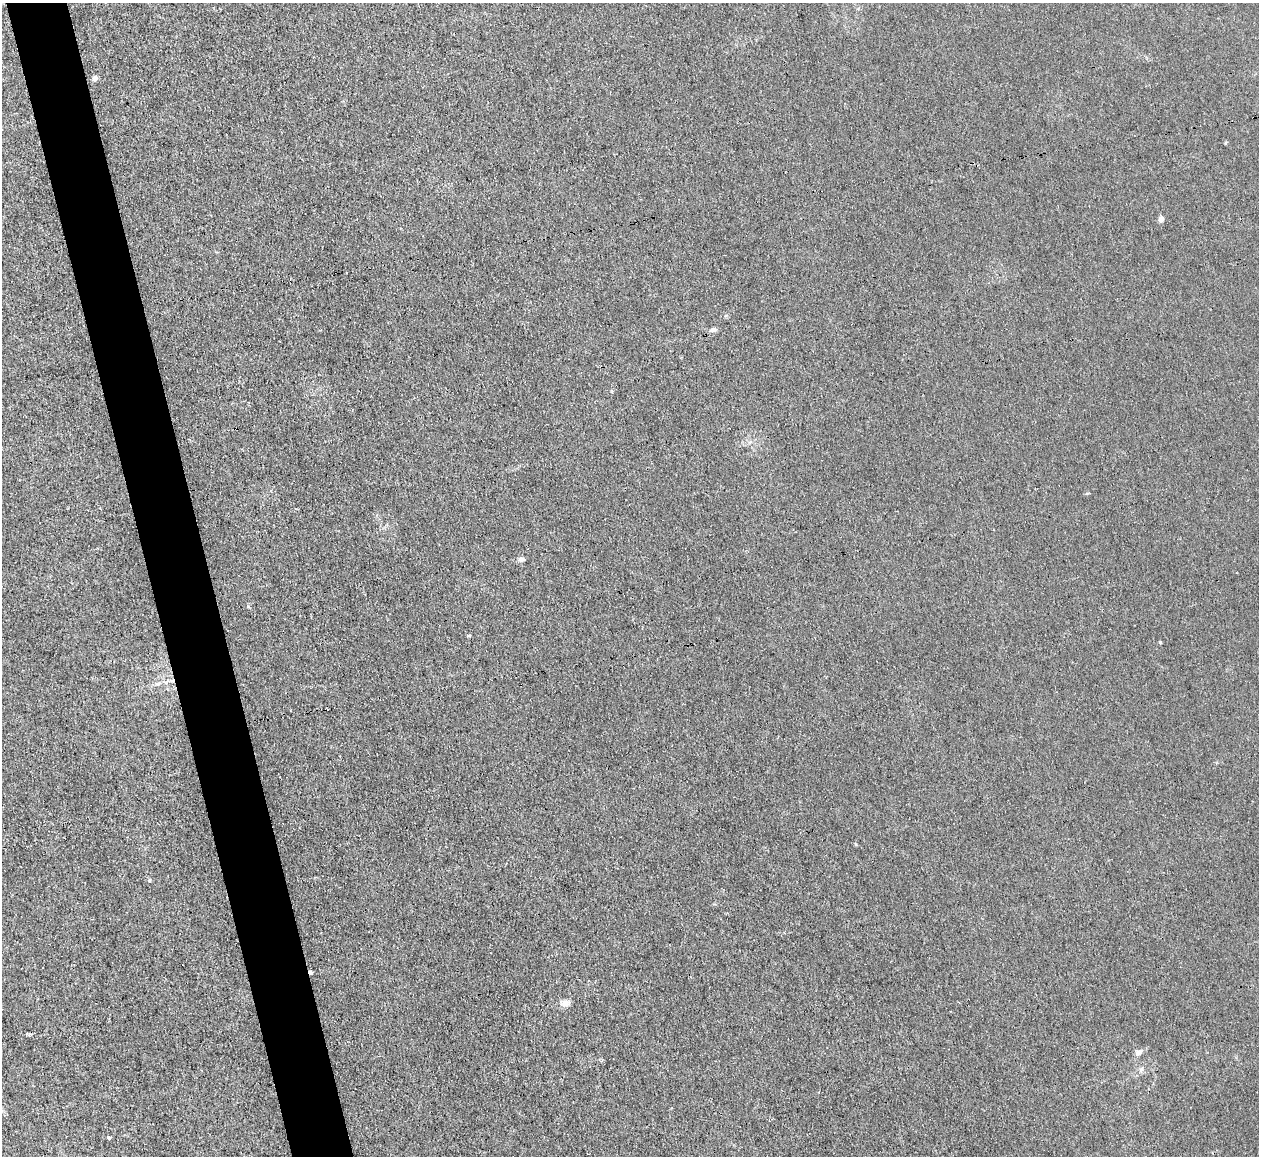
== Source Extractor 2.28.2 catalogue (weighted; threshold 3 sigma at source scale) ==
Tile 11 of 4 x 4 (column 3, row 3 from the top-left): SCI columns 2516-3772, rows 1290-2443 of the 5030 x 5006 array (HDU 1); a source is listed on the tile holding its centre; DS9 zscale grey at full resolution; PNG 1261 x 1158 px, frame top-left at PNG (2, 3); no overlay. Shown black and unused: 5% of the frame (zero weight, under 3 of 4 exposures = <1% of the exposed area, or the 3 px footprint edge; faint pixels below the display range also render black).
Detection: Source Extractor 2.28.2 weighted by HDU 2 'WHT'; one run over the whole footprint, this tile lists its part. Background 0.0222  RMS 0.0058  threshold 0.0259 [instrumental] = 3 sigma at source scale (4.5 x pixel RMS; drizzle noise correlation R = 1.50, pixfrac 1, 0.05/0.05 arcsec/px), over >= 5 px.
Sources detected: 12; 1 cosmic-ray / hot-pixel residue — not listed; the other 11 listed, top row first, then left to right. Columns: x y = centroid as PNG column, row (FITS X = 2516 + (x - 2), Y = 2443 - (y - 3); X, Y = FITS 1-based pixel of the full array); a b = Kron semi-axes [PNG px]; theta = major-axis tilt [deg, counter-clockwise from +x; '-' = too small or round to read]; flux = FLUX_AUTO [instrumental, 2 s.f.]
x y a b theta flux
95 78 5 5 - 2.4
1161 219 4 4 - 5
713 330 10 5 16 1.8
522 559 7 6 - 1.7
469 635 5 3 - 0.64
1160 642 4 3 - 0.6
149 880 5 3 - 0.54
565 1003 12 8 -8 2.8
1138 1052 10 6 44 2.8
1141 1069 8 5 66 1.3
109 1138 3 3 - 0.84